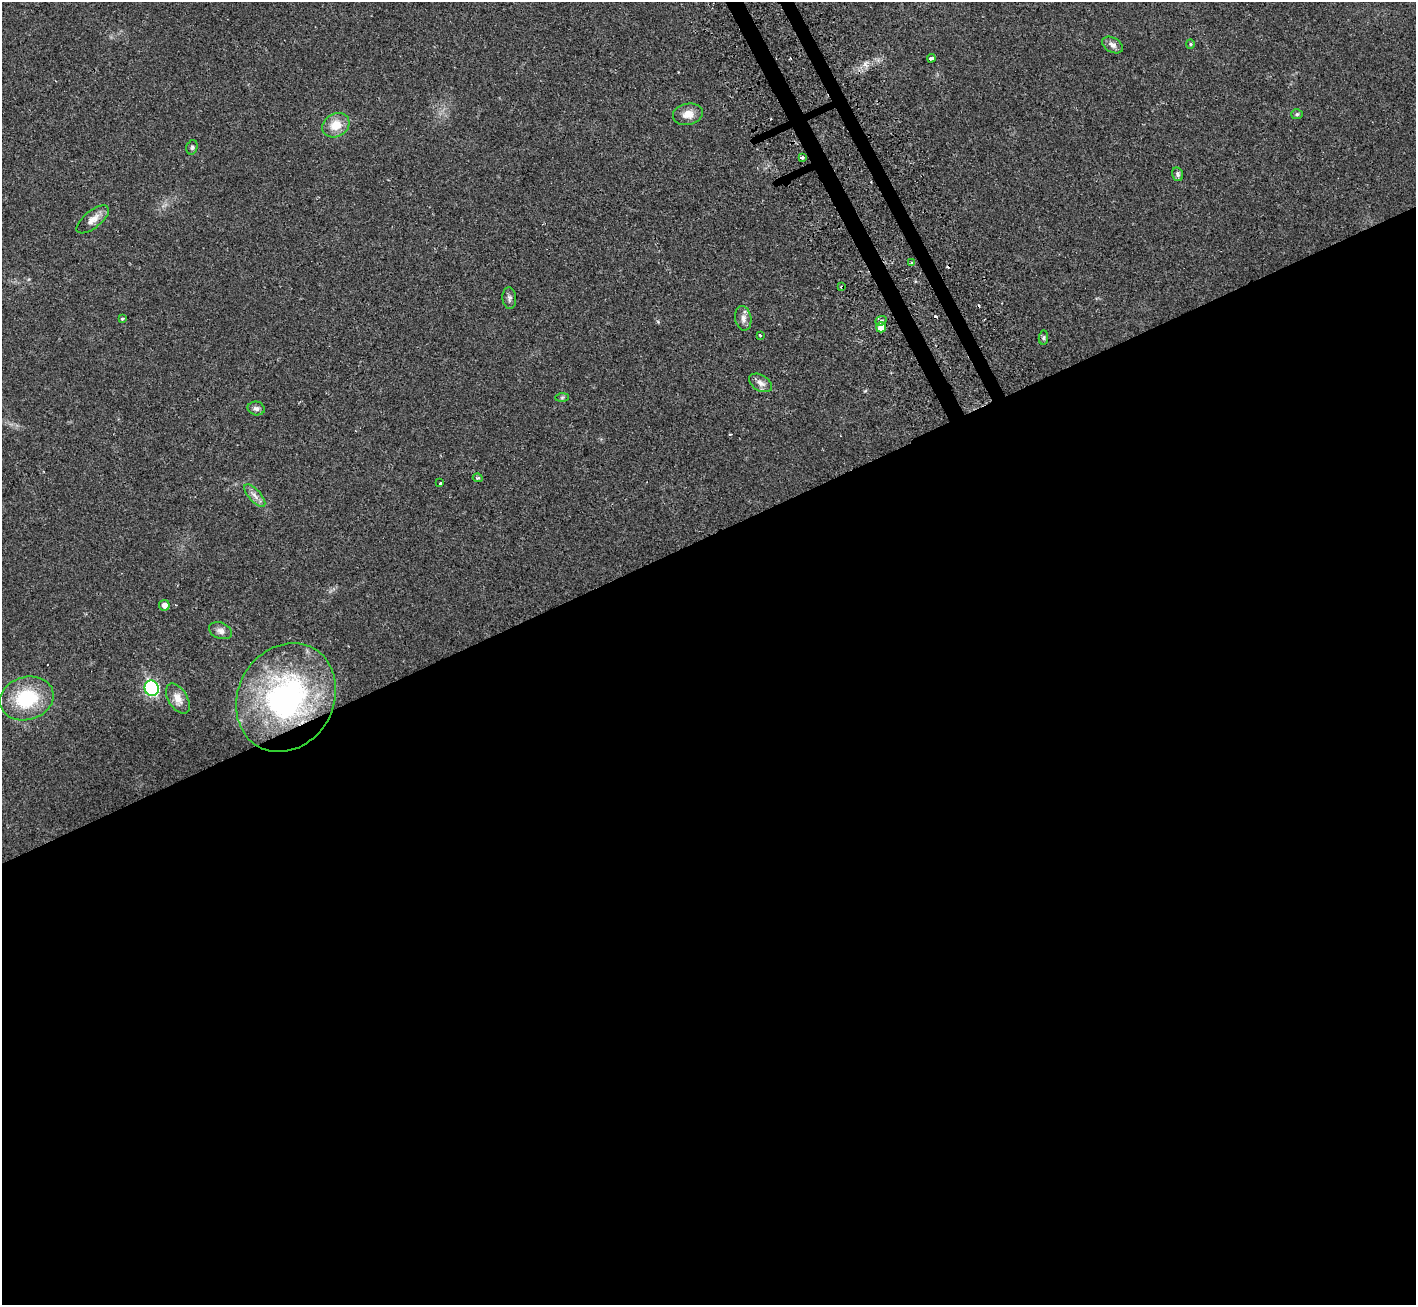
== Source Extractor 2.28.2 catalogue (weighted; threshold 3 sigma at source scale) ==
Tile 15 of 4 x 4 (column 3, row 4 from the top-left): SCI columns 2922-4335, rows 211-1513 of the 5813 x 5816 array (HDU 1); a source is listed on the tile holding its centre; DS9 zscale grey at full resolution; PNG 1418 x 1307 px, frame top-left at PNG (2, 2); each listed source drawn as its Kron ellipse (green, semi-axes under 4 px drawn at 4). Shown black and unused: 60% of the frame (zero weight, under 2 of 3 exposures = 4% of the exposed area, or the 3 px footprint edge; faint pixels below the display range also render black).
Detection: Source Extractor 2.28.2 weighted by HDU 2 'WHT'; one run over the whole footprint, this tile lists its part. Background 0.0274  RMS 0.0043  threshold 0.0194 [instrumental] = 3 sigma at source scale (4.5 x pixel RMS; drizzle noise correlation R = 1.50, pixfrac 1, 0.05/0.05 arcsec/px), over >= 5 px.
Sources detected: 34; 3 cosmic-ray / hot-pixel residue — neither listed nor drawn; the other 31 listed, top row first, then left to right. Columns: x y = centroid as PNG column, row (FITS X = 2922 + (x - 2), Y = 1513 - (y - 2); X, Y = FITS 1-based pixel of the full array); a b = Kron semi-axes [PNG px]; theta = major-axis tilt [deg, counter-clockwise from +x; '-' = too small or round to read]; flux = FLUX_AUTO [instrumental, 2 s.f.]
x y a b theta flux
1190 44 4 4 - 0.52
1113 45 11 7 -28 2
931 58 4 3 - 4.2
688 114 15 10 11 4.2
1297 114 6 5 - 0.68
336 125 14 11 29 6.9
192 147 7 5 74 0.8
802 157 3 3 - 2.1
1178 174 7 5 -77 0.93
93 219 19 8 39 3.5
911 262 3 3 - 0.63
842 287 4 3 - 1.3
509 298 11 7 -87 1.3
743 318 12 8 -80 2.3
122 319 3 2 - 0.6
881 321 6 4 22 1.1
881 327 5 5 - 5.3
760 335 3 3 - 0.87
1043 338 7 4 84 0.71
760 383 12 8 -30 2.2
562 397 7 4 1 0.61
256 408 8 6 -12 1.3
478 478 5 4 - 0.68
440 483 4 3 - 1.6
255 496 14 6 -48 2.2
164 605 5 5 - 2.3
220 631 12 8 -20 1.9
152 688 8 7 - 57
286 697 56 48 60 93
27 698 27 21 15 23
178 698 17 9 -58 3.9
Overlapping masked pixels (flux is a lower limit): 1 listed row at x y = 842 287